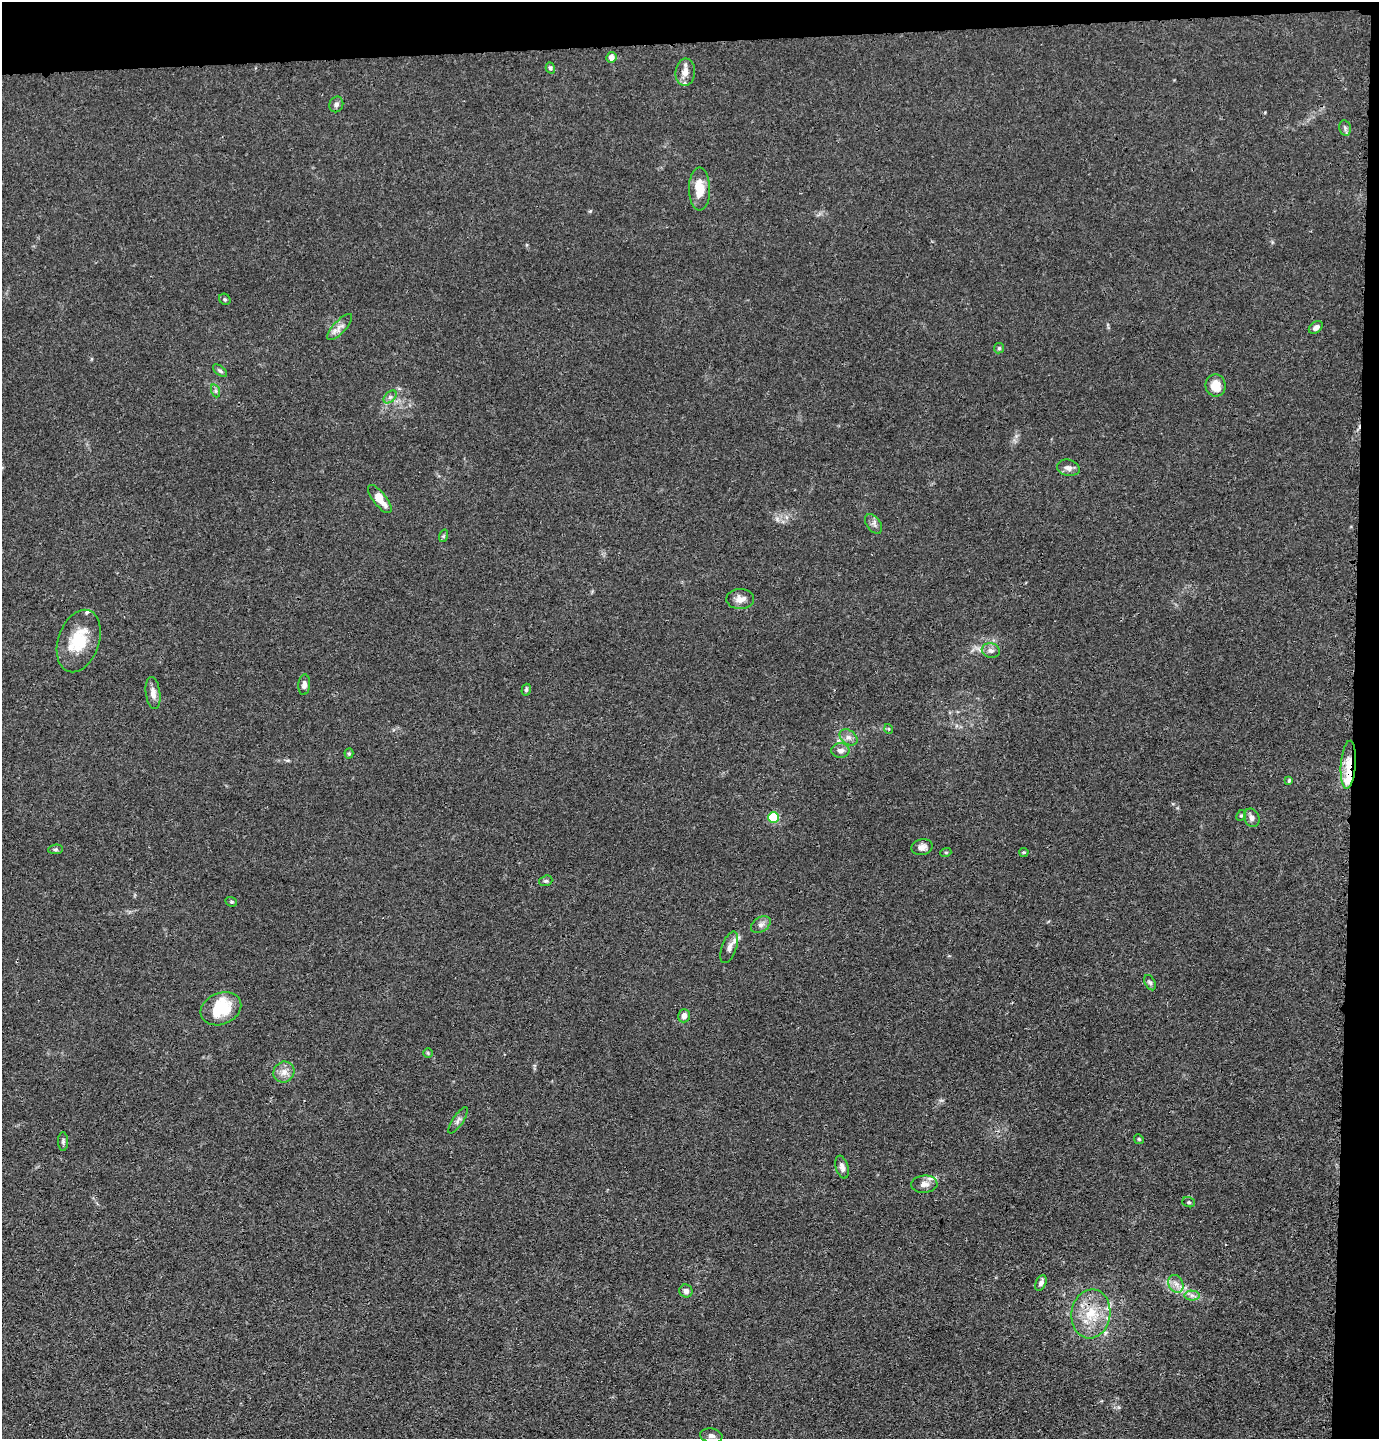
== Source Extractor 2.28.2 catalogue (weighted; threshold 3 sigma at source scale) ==
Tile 3 of 3 x 3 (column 3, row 1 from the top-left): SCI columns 2853-4229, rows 2895-4331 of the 4327 x 4353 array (HDU 1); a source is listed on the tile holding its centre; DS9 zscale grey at full resolution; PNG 1381 x 1441 px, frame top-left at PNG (2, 2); each listed source drawn as its Kron ellipse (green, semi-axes under 4 px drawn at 4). Shown black and unused: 5% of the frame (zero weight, under 3 of 4 exposures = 3% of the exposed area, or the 3 px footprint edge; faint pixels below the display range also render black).
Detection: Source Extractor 2.28.2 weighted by HDU 2 'WHT'; one run over the whole footprint, this tile lists its part. Background 0.0142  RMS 0.0028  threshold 0.0124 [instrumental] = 3 sigma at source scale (4.5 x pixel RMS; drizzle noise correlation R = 1.50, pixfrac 1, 0.05/0.05 arcsec/px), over >= 5 px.
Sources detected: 66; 8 inside a brighter listed object's ellipse — not listed separately; the other 58 listed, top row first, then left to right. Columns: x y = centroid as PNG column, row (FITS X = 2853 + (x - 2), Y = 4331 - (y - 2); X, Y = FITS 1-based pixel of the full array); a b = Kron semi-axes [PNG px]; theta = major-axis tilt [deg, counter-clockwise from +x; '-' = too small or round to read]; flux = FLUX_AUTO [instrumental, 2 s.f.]
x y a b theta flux
611 57 5 5 - 1.8
550 68 5 4 - 0.55
685 72 13 10 85 2.3
336 104 8 7 - 1
1345 128 8 5 -79 0.67
700 189 21 10 -90 5.3
225 299 6 5 - 0.42
340 327 17 6 47 1.7
1316 327 8 5 38 1.2
999 348 5 5 - 0.45
220 371 8 4 -37 0.54
1216 385 11 10 - 4.5
216 391 7 4 -71 0.48
390 397 8 4 44 0.71
1068 468 11 8 -12 1.4
380 499 17 6 -52 4.3
874 524 11 7 -53 1
443 536 6 4 71 0.35
740 599 14 10 2 2.2
79 641 32 20 71 10
991 650 9 7 -14 1.1
304 685 10 6 84 1.1
526 690 6 4 73 0.48
153 693 16 7 -82 2
889 729 5 3 - 0.25
849 737 10 7 -36 1.3
840 751 9 7 0 1.3
349 754 5 4 - 0.35
1348 765 24 7 86 4.8
1289 780 4 3 - 0.4
1241 815 6 4 65 0.4
774 817 5 5 - 22
1252 818 9 7 -66 1.1
922 847 11 8 12 1.4
56 849 7 4 6 0.47
946 852 5 3 - 0.27
1024 852 4 4 - 0.31
546 881 7 5 18 0.51
231 902 6 4 -20 0.37
761 924 11 7 33 1.2
729 947 17 7 70 1.6
1150 983 8 5 -62 0.6
221 1009 21 15 23 11
684 1016 6 6 - 1.3
428 1053 5 5 - 0.33
284 1072 11 10 - 2.1
458 1120 15 5 56 0.99
1139 1139 5 4 - 0.32
63 1141 9 5 -90 0.63
842 1167 12 6 -75 1.4
924 1184 13 8 3 2
1189 1202 6 5 - 0.45
1041 1283 8 5 66 1
1176 1284 9 7 -61 1.5
686 1291 7 6 - 1.2
1192 1295 7 5 0 0.88
1091 1314 24 19 82 8.8
711 1436 11 7 -10 1.4
Overlapping masked pixels (flux is a lower limit): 1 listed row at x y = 1348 765